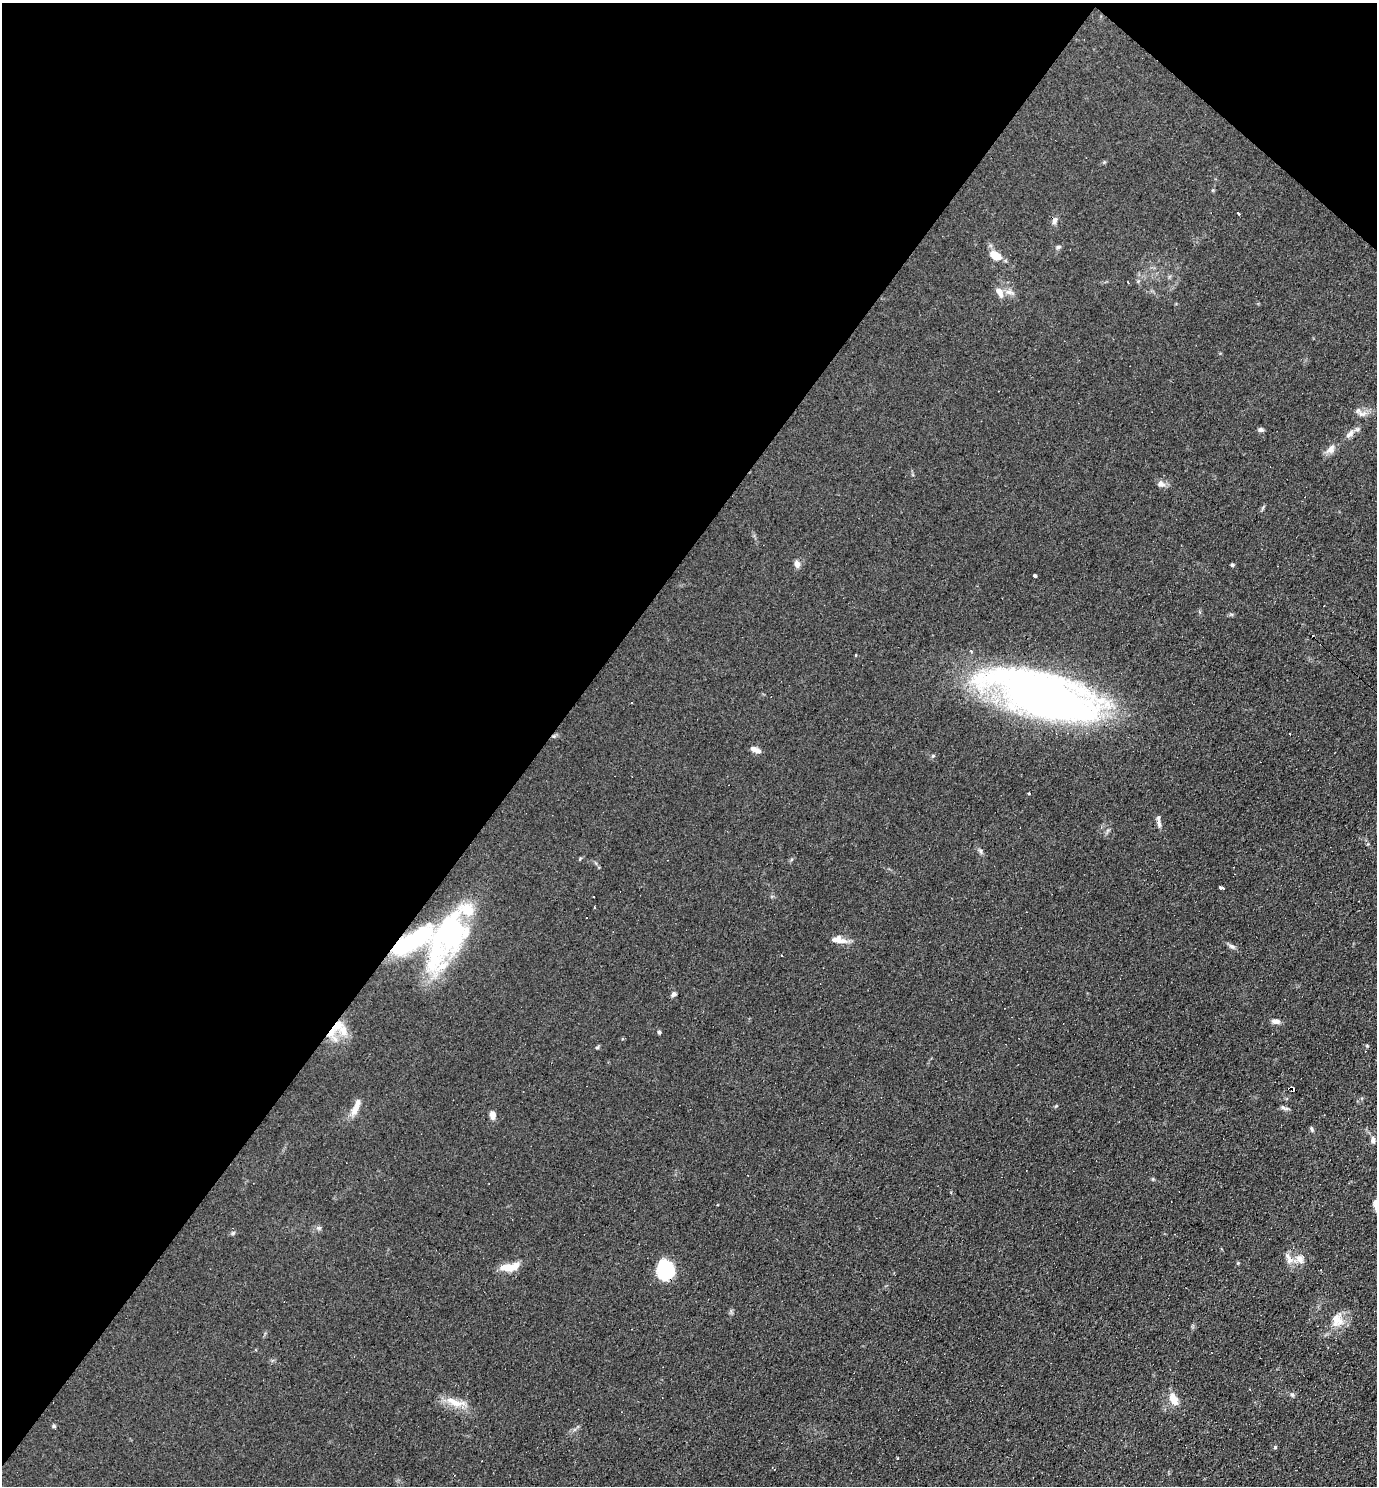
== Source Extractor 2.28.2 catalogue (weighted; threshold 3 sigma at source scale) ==
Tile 2 of 4 x 4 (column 2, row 1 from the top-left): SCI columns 1524-2898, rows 4451-5934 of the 5940 x 5934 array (HDU 1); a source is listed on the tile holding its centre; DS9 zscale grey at full resolution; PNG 1379 x 1488 px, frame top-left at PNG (2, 3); no overlay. Shown black and unused: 41% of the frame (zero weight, under 3 of 4 exposures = <1% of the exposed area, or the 3 px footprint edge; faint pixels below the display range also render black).
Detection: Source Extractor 2.28.2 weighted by HDU 2 'WHT'; one run over the whole footprint, this tile lists its part. Background 0.104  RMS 0.0098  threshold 0.0441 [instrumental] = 3 sigma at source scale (4.5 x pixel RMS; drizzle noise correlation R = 1.50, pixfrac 1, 0.05/0.05 arcsec/px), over >= 5 px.
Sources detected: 66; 3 inside a brighter object's white glare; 10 cosmic-ray / hot-pixel residue — not listed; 4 inside a brighter listed object's ellipse — not listed separately; the other 49 listed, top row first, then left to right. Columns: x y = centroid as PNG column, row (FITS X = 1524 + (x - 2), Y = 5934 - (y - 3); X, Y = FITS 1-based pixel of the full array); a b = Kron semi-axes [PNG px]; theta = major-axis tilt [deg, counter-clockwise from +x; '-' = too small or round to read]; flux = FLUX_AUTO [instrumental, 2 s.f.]
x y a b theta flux
1238 213 3 2 - 1.5
1055 221 12 6 63 3.1
1058 247 7 5 15 1.9
995 255 11 7 -27 16
1000 292 15 8 -62 6.6
1362 414 13 7 -3 5.4
1261 429 7 5 -24 2.2
1350 434 15 6 45 5.1
1331 449 13 9 51 5.9
1161 484 11 8 -17 4.2
797 564 9 6 -72 4.3
1232 565 4 4 - 1.6
1035 576 3 3 - 4.9
1042 695 99 37 -18 640
632 703 3 2 - 1.4
755 750 13 6 -24 5
933 756 6 4 1 1.1
1029 793 3 3 - 0.95
1159 824 10 5 -89 3.4
580 859 3 3 - 1.8
1221 887 5 3 - 4.7
594 907 3 2 - 1.4
452 934 45 34 69 150
839 938 19 10 -46 7.8
410 942 45 17 27 81
1232 946 9 6 -38 2.7
673 994 6 6 - 2.3
1275 1021 9 6 -14 4.7
337 1026 19 10 43 15
659 1032 4 4 - 1.8
597 1047 5 4 - 1.3
1293 1089 5 3 - 6.9
357 1104 21 8 71 8.5
1284 1108 12 4 -21 2.4
493 1115 10 7 -86 5.3
1311 1129 8 4 -64 1.6
1373 1140 9 6 -88 3.7
319 1228 7 5 6 2
233 1233 6 4 45 1.3
1289 1258 18 7 -62 6.2
1300 1259 12 9 -51 7.1
508 1267 16 8 -1 15
665 1270 20 16 -90 48
1337 1320 20 16 -82 15
1292 1395 6 5 - 1.6
1174 1399 16 9 -66 11
455 1402 29 9 -18 15
54 1426 5 4 - 1.3
1275 1447 4 4 - 1.3
Overlapping masked pixels (flux is a lower limit): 5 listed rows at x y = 1042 695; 410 942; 337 1026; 1293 1089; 665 1270